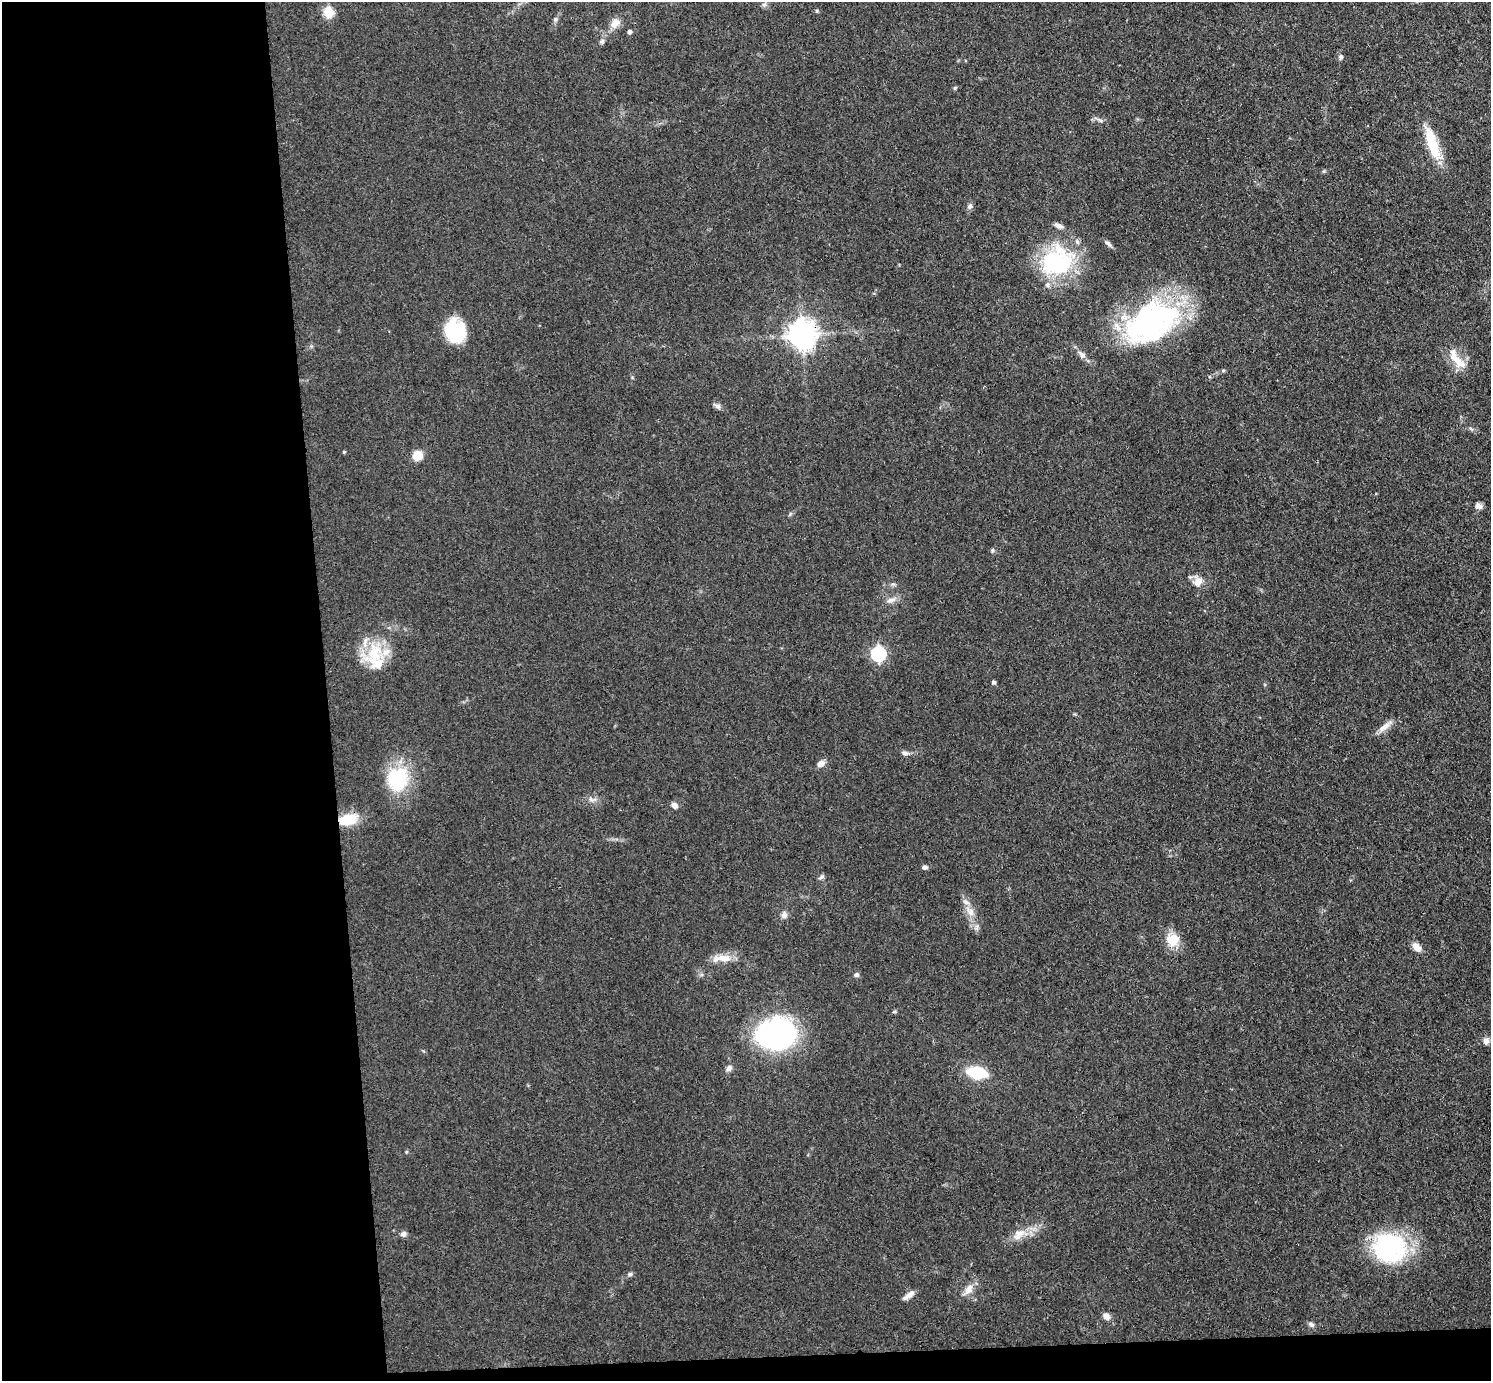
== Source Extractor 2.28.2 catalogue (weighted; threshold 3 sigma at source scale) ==
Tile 7 of 3 x 3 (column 1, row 3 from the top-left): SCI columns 57-1545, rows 133-1511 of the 4579 x 4505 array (HDU 1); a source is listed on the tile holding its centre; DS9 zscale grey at full resolution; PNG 1493 x 1383 px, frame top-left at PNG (2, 2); no overlay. Shown black and unused: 23% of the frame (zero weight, under 3 of 4 exposures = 5% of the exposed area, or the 3 px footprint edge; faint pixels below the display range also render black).
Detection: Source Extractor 2.28.2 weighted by HDU 2 'WHT'; one run over the whole footprint, this tile lists its part. Background 0.0693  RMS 0.0067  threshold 0.0303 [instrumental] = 3 sigma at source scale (4.5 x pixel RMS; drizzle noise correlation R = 1.50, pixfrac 1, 0.05/0.05 arcsec/px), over >= 5 px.
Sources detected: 70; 2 inside a brighter object's white glare — not listed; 5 inside a brighter listed object's ellipse — not listed separately; the other 63 listed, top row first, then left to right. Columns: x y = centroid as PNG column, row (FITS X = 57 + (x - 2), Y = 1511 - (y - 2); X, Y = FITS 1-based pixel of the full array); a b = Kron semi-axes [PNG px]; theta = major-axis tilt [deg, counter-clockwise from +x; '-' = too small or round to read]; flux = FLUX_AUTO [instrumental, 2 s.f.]
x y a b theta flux
764 5 6 6 - 1.6
816 11 5 3 - 0.73
328 12 6 5 - 37
555 19 7 6 - 1.6
615 23 14 11 47 6.5
629 32 4 4 - 2.1
602 41 7 6 - 1.8
1340 57 7 6 - 1.8
955 88 5 4 - 0.85
1100 120 10 4 -26 2
1433 143 40 14 -73 25
1324 171 5 4 - 0.88
969 206 8 6 76 2.2
1108 244 14 5 -38 2.1
1057 261 42 37 24 71
1151 323 66 41 30 160
455 331 24 21 -70 34
802 334 9 9 - 900
1082 355 12 7 -43 3.7
1457 359 36 11 -52 13
1223 371 5 4 - 0.94
717 406 12 6 -28 2.4
1471 429 8 4 -47 1.2
344 452 4 4 - 0.78
417 455 9 9 - 10
1478 506 9 8 - 2.9
790 514 7 4 54 1
992 550 6 4 70 1.1
1198 581 14 13 - 6.9
893 584 6 6 - 1.4
890 600 13 6 11 3.6
374 654 31 25 88 30
878 654 7 6 - 130
993 682 4 4 - 1.7
1385 726 24 7 39 6
905 753 9 5 -8 2.2
821 764 9 7 32 4.1
397 779 31 27 78 43
591 799 9 6 -41 2.5
674 805 8 6 -43 3
347 820 22 12 15 19
924 867 8 5 -1 1.8
821 877 9 5 38 1.7
970 911 18 9 -55 7.4
784 915 9 8 - 3
1173 940 16 15 - 13
1416 947 12 8 -45 5.1
722 958 29 10 2 10
856 975 7 5 -9 1.8
894 1012 6 3 18 0.86
776 1034 29 23 10 180
1486 1041 9 7 -87 3.3
729 1068 8 7 - 2.5
977 1072 15 9 -10 37
406 1152 5 3 - 0.71
403 1234 8 7 - 2.1
1019 1234 20 12 36 9.5
1391 1247 41 32 6 80
630 1274 6 6 - 1.7
968 1289 18 9 54 6.6
909 1295 15 5 33 4.4
1106 1316 9 7 -48 3.8
1311 1324 8 6 -39 2.1
Overlapping masked pixels (flux is a lower limit): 2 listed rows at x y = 802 334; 347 820